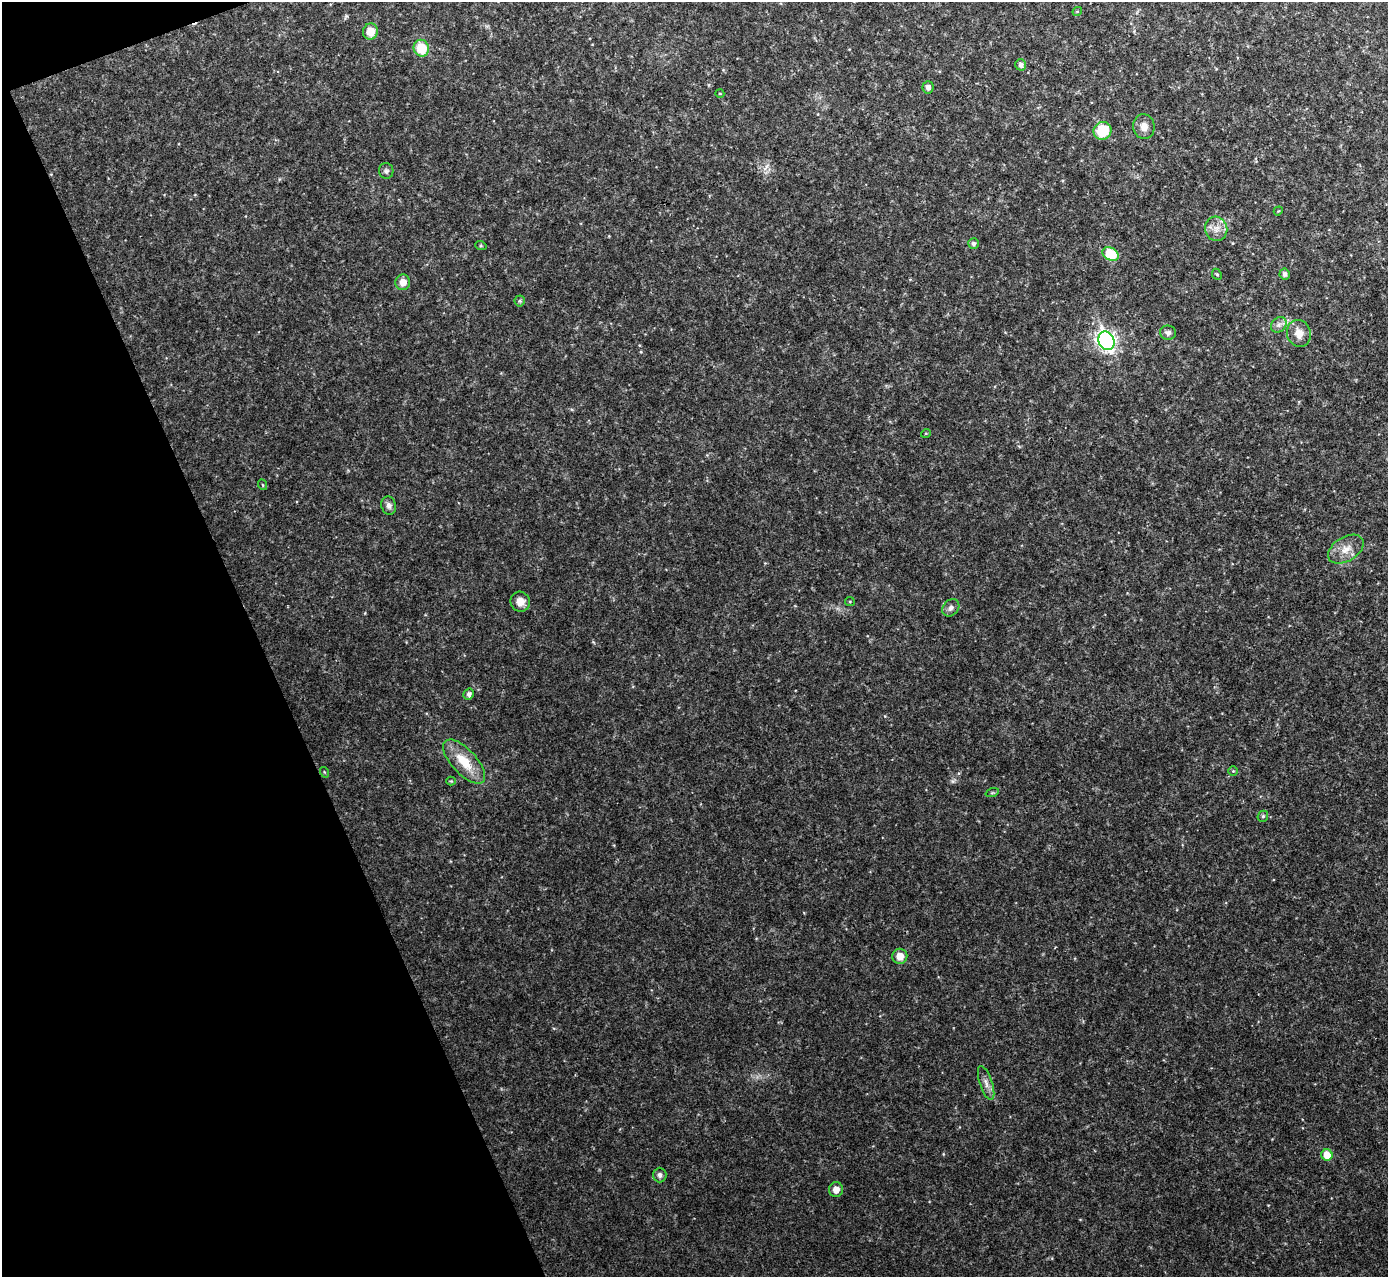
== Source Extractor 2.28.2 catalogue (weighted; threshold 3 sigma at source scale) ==
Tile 5 of 4 x 4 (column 1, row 2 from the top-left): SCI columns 1-1386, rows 2702-3976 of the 5544 x 5531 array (HDU 1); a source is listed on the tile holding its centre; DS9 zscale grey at full resolution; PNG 1390 x 1279 px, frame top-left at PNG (2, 2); each listed source drawn as its Kron ellipse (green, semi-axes under 4 px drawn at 4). Shown black and unused: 19% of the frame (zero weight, under 2 of 3 exposures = <1% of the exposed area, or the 3 px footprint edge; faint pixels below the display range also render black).
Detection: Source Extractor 2.28.2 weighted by HDU 2 'WHT'; one run over the whole footprint, this tile lists its part. Background 0.0828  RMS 0.0084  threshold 0.0378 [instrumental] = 3 sigma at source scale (4.5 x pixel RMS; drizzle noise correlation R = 1.50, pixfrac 1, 0.05/0.05 arcsec/px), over >= 5 px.
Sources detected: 41; all 41 listed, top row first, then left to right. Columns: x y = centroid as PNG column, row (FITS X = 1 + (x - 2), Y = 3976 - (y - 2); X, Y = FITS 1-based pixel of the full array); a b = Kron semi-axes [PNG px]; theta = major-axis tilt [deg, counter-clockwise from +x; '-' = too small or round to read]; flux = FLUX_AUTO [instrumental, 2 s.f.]
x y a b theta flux
1077 11 5 3 - 1.1
370 31 8 7 - 11
421 48 8 7 - 23
1021 65 6 5 - 3
928 87 6 5 - 3
720 94 4 3 - 0.62
1144 127 12 10 -82 6.6
1102 131 9 9 - 27
386 171 8 7 - 2.2
1278 211 5 3 - 0.75
1216 229 12 11 - 7.7
973 243 5 5 - 2.5
481 246 6 3 -18 0.87
1111 254 9 6 -27 33
1217 274 6 4 -66 1.2
1285 274 5 5 - 2.9
403 282 8 7 - 7.3
520 301 5 5 - 1.3
1279 325 8 7 - 3.4
1168 333 8 7 - 2.8
1299 333 13 12 - 8.7
1107 341 9 8 - 350
926 433 5 3 - 0.68
263 485 5 3 - 0.69
389 505 9 7 -74 3.6
1346 549 20 12 31 12
520 602 10 9 - 7.6
850 602 5 4 - 0.95
951 608 9 7 47 3.6
469 694 5 5 - 2.6
464 762 28 12 -47 23
1233 771 5 5 - 1.2
324 772 5 3 - 0.8
451 781 4 4 - 0.87
992 793 7 4 18 1.2
1263 816 6 5 - 1.7
900 956 7 7 - 9.1
986 1083 17 6 -71 5.1
1327 1155 6 5 - 15
660 1175 7 6 - 2.6
836 1190 7 7 - 6.3